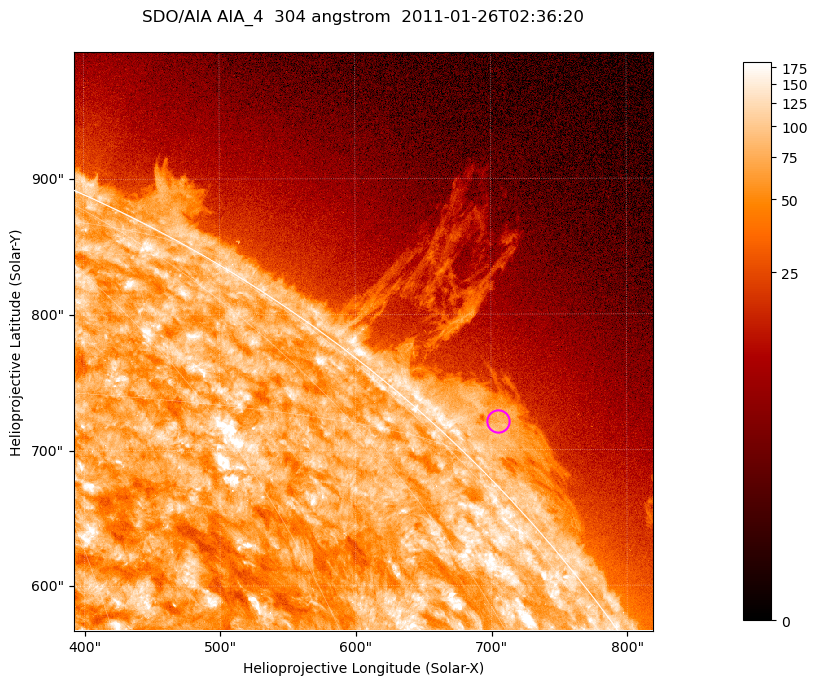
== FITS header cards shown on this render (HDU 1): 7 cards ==
TELESCOP= 'SDO/AIA '           / For AIA: SDO/AIA
INSTRUME= 'AIA_4   '           / For AIA: AIA_ATA1, AIA_ATA2, AIA_ATA3 or AIA_AT
WAVELNTH=                  304 / [angstrom] Wavelength
WAVEUNIT= 'angstrom'           / Wavelength unit: angstrom
DATE-OBS= '2011-01-26T02:36:20.124' / [ISO] Date when observation started; ISO 8
CTYPE1  = 'HPLN-TAN'           / CTYPE1; Typically HPLN
CTYPE2  = 'HPLT-TAN'           / CTYPE2; Typically HPLT

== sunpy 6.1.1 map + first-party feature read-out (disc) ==
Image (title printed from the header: SDO/AIA AIA_4  304 angstrom  2011-01-26T02:36:20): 711 x 711 px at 0.6 arcsec/px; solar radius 975 arcsec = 1624 px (partial field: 2.6% of the solar disc is inside the frame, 42% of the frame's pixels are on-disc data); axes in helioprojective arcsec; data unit not stated in the header (colour bar unlabelled)
Orientation: roll -0.132 deg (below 1 deg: not rotated)
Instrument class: DISC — disc imager (sunpy class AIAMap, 304 A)
Bright regions (active regions / flare kernels): reference = the on-disc median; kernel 7 px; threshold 5 sigma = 123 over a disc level ~75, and >= 1.15x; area >= 505 px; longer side >= 9 px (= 5.4 arcsec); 0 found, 0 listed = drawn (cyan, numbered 1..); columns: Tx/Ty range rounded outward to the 2 arcsec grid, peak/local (2 s.f.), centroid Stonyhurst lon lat
Off-limb structures (1.02-1.3 R_sun): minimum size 252 px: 6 found; the strongest spans PA ~310..320 deg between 1.02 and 1.06 R_sun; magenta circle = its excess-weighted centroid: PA ~315 deg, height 1.03 R_sun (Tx ~704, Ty ~722 arcsec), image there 2.7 x the reference